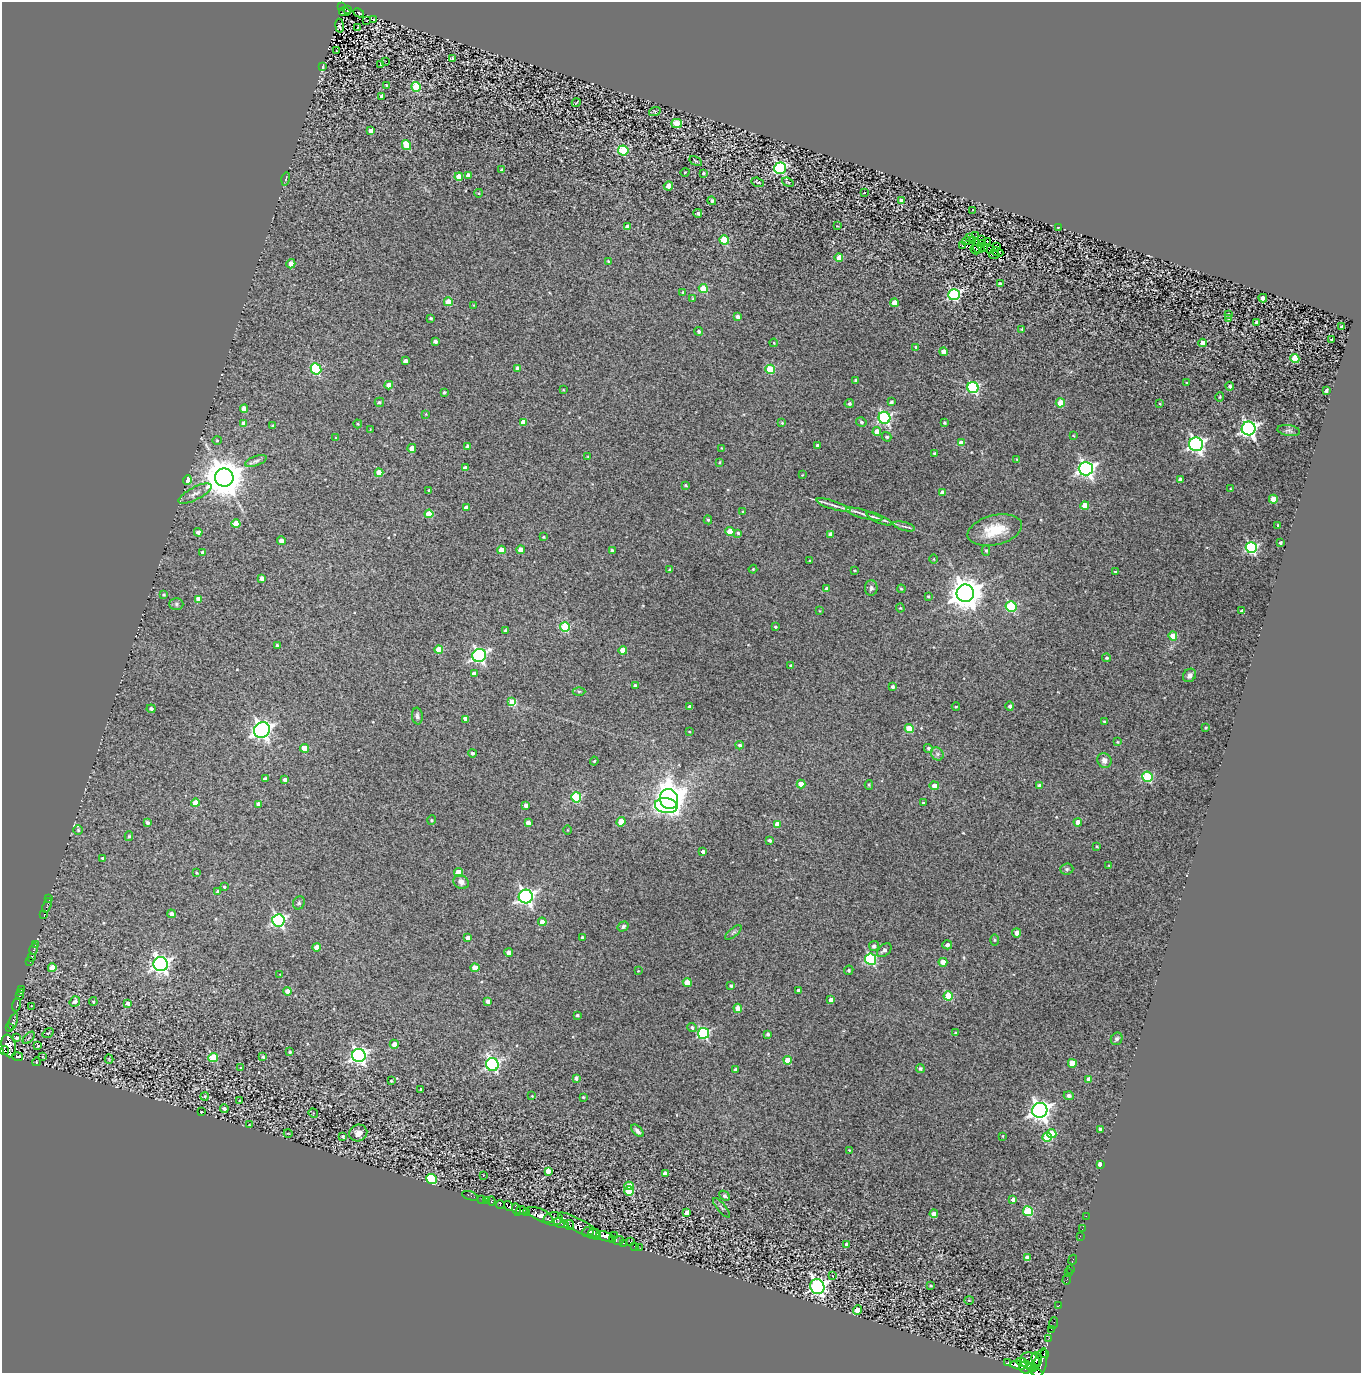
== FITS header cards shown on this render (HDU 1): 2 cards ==
NAXIS1  =                 1359
NAXIS2  =                 1371

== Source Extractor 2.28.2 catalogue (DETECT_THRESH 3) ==
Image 1359 x 1371 px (HDU 1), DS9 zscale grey, 1 PNG px = 1 image px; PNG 1363 x 1375 px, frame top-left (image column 1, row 1371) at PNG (2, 2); each listed source drawn as its Kron ellipse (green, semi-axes under 4 px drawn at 4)
Background 2.16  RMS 0.35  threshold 1.04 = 3 sigma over >= 5 px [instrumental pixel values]
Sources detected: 427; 4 with non-positive FLUX_AUTO (blend fragments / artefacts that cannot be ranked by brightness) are neither listed nor drawn; the other 423 listed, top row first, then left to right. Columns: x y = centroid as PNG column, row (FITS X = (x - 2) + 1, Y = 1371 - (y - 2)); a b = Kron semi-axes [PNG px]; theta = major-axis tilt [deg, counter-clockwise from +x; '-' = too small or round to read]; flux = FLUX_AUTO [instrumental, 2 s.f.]
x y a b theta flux
342 7 3 2 - 54
347 9 3 2 - 31
345 12 6 4 -10 8.5
359 13 5 2 - 29
367 20 3 2 - 11
374 20 4 3 - 28
340 26 7 3 -81 22
358 28 4 2 - 18
337 51 3 2 - 20
452 58 3 2 - 23
386 61 2 2 - 18
381 64 3 2 - 16
323 67 4 2 - 21
386 85 3 2 - 29
416 87 5 4 - 1100
382 96 4 4 - 130
576 103 4 2 - 17
655 111 6 4 17 28
676 124 5 4 - 510
371 131 4 4 - 170
406 145 5 4 - 600
623 150 5 5 - 1200
696 161 7 3 -33 23
780 168 6 6 - 3600
502 170 4 4 - 44
685 172 4 3 - 17
703 173 4 3 - 31
468 175 4 4 - 70
459 177 4 4 - 350
286 179 7 3 76 21
758 182 6 3 -20 26
788 182 6 2 -21 17
668 186 4 4 - 160
479 193 4 3 - 17
864 193 2 2 - 14
712 201 4 4 - 54
902 201 4 4 - 210
973 210 3 2 - 14
698 213 4 4 - 46
837 226 2 2 - 12
628 227 4 4 - 150
1058 227 3 2 - 13
976 236 4 2 - 13
970 238 2 2 - 8.1
724 240 4 4 - 1100
981 240 3 2 - 15
966 241 4 2 - 15
972 241 3 2 - 37
976 242 4 2 - 38
988 242 3 2 - 37
982 244 3 2 - 10
962 245 3 3 - 22
997 247 4 2 - 26
979 248 6 3 -14 18
985 248 2 2 - 19
975 250 5 3 - 35
990 250 3 2 - 30
997 252 6 2 -29 17
994 255 5 2 - 17
839 258 4 4 - 280
608 261 4 3 - 21
291 264 4 4 - 200
1000 284 4 4 - 80
703 289 4 4 - 670
683 292 4 3 - 26
954 295 6 5 - 3400
693 298 4 3 - 25
1263 298 4 4 - 180
448 302 4 4 - 490
894 303 4 4 - 230
473 305 4 2 - 16
1228 314 3 3 - 27
738 317 4 3 - 100
431 318 3 3 - 36
1229 318 4 4 - 59
1256 322 4 3 - 87
1341 327 3 3 - 64
1022 329 3 2 - 19
699 331 4 4 - 54
1331 339 2 2 - 18
435 341 4 3 - 79
774 343 4 3 - 20
1203 343 4 4 - 320
916 347 4 3 - 24
943 352 4 4 - 150
1295 359 4 4 - 660
406 361 4 4 - 150
518 368 4 3 - 95
316 369 6 5 - 1900
770 369 4 4 - 970
856 380 4 3 - 67
1187 383 4 2 - 17
389 385 4 4 - 300
1230 386 4 4 - 61
973 388 5 5 - 2600
563 390 4 3 - 18
1326 391 4 3 - 53
444 392 4 3 - 34
1220 397 4 4 - 23
379 402 5 4 - 42
891 402 4 3 - 44
849 403 4 4 - 55
1060 403 4 4 - 410
1160 403 3 2 - 21
244 409 4 4 - 280
426 414 3 3 - 15
884 418 6 5 - 3500
523 422 4 4 - 160
861 422 5 4 - 49
244 423 4 4 - 160
782 423 4 4 - 29
944 423 3 3 - 33
358 424 4 4 - 26
273 426 4 3 - 45
1249 428 7 7 - 7200
370 429 4 3 - 15
877 431 4 4 - 290
1289 431 11 5 -8 65
1073 436 2 2 - 15
887 437 5 4 - 45
336 438 3 3 - 21
217 440 4 4 - 25
961 443 4 4 - 210
1196 444 7 6 - 6600
817 445 3 3 - 34
468 446 4 4 - 100
412 448 4 4 - 250
721 448 4 2 - 14
934 453 3 3 - 39
588 456 3 2 - 16
1017 459 4 3 - 26
256 461 11 5 19 67
720 462 3 2 - 22
465 468 4 4 - 93
1086 469 7 7 - 7300
379 473 4 4 - 450
802 475 3 2 - 14
224 478 9 9 - 70000
1180 479 4 3 - 68
187 480 5 4 - 960
685 485 3 3 - 27
1230 489 3 3 - 23
429 490 4 3 - 23
942 492 4 4 - 100
195 494 18 6 27 130
1273 499 4 4 - 450
833 505 17 3 -17 100
1085 506 4 4 - 460
466 508 4 4 - 140
743 511 4 3 - 21
429 514 4 4 - 600
864 514 19 3 -16 110
879 519 13 3 -23 59
708 520 4 4 - 32
236 524 4 4 - 560
1278 525 3 2 - 20
904 526 11 3 -15 49
995 530 28 15 14 740
730 531 4 4 - 450
198 532 4 4 - 110
738 533 4 3 - 38
831 534 4 4 - 120
543 537 3 3 - 24
281 541 4 4 - 180
1280 543 3 3 - 39
1251 548 5 5 - 2900
501 550 4 4 - 280
521 550 4 4 - 270
612 550 3 3 - 34
986 551 5 4 - 38
203 553 4 4 - 120
934 559 4 3 - 19
810 561 3 3 - 25
753 569 4 4 - 27
670 570 3 3 - 33
854 570 3 2 - 19
1115 572 3 2 - 26
262 578 4 4 - 190
871 588 7 6 - 61
826 589 4 4 - 76
901 589 4 3 - 25
965 593 9 8 - 42000
163 594 4 4 - 36
928 596 4 3 - 26
198 599 4 4 - 230
176 604 7 6 - 52
1011 607 5 5 - 1700
900 608 4 4 - 25
819 611 3 2 - 18
1242 611 4 3 - 88
565 627 5 5 - 1400
775 627 3 3 - 29
506 631 3 3 - 63
1173 636 4 4 - 300
277 646 3 3 - 41
439 649 4 4 - 460
623 650 4 4 - 290
479 655 7 6 - 5100
1106 658 4 4 - 40
791 666 4 4 - 45
474 674 4 4 - 150
1189 675 7 6 - 110
635 686 4 3 - 79
892 687 4 4 - 55
579 691 6 4 -1 33
512 702 4 4 - 700
1010 706 4 4 - 68
690 707 4 4 - 100
956 707 4 3 - 21
151 709 4 4 - 51
417 716 8 5 -83 64
465 719 4 4 - 120
1104 721 3 2 - 24
909 728 4 4 - 620
1205 728 4 2 - 21
262 730 8 7 - 11000
689 731 3 2 - 19
1117 742 4 3 - 24
740 745 4 3 - 57
304 748 4 4 - 420
928 748 4 4 - 41
472 753 4 4 - 48
937 754 7 6 - 66
1104 760 7 7 - 150
594 761 4 3 - 23
1147 777 5 5 - 1600
265 779 4 3 - 90
284 780 3 3 - 74
801 784 4 4 - 370
869 785 5 4 - 29
934 786 4 4 - 200
1040 786 4 4 - 120
576 797 5 5 - 1400
669 799 10 9 - 26000
195 803 4 4 - 390
923 803 3 2 - 24
258 804 4 4 - 140
525 805 4 3 - 87
666 806 11 7 -7 3400
432 820 5 4 - 24
621 822 5 4 - 390
1078 822 4 4 - 220
147 823 4 4 - 52
528 823 4 4 - 120
777 824 4 4 - 230
78 830 5 5 - 41
568 830 4 3 - 16
129 836 5 4 - 30
769 840 4 3 - 55
1097 846 3 2 - 23
703 852 4 3 - 85
102 858 3 3 - 34
1109 865 3 2 - 16
1067 869 6 5 - 45
459 872 4 4 - 410
196 873 4 3 - 26
461 882 8 6 -36 120
224 887 3 2 - 26
217 891 4 4 - 44
526 897 7 7 - 6900
49 899 3 2 - 39
299 903 7 5 57 45
47 905 7 3 73 55
171 914 4 4 - 91
44 915 3 2 - 100
278 920 6 6 - 4300
542 922 4 4 - 150
623 926 5 4 - 47
733 932 10 4 40 50
1017 933 4 4 - 130
582 937 3 3 - 32
468 938 4 4 - 140
994 940 6 4 -89 25
35 945 3 2 - 55
947 945 5 4 - 93
874 946 5 5 - 77
316 947 4 4 - 220
34 949 6 3 75 52
884 950 8 5 40 79
509 953 4 4 - 150
31 957 3 2 - 62
871 959 6 5 - 2700
30 961 3 2 - 100
943 962 4 4 - 310
161 964 7 7 - 8900
52 968 4 4 - 450
475 968 4 4 - 280
849 970 5 4 - 40
638 971 3 3 - 15
280 974 2 2 - 11
687 982 4 4 - 260
731 986 3 3 - 43
22 990 3 3 - 49
798 990 3 3 - 68
288 991 4 4 - 230
21 993 3 2 - 38
19 996 3 2 - 64
948 996 4 4 - 660
831 1000 4 4 - 160
75 1001 5 5 - 80
488 1001 4 4 - 90
93 1002 4 3 - 26
128 1003 4 3 - 82
17 1005 7 3 75 500
32 1006 3 2 - 30
738 1008 4 4 - 210
577 1015 3 3 - 38
13 1021 8 3 70 34
10 1027 2 2 - 37
692 1027 5 4 - 51
48 1033 6 3 36 21
703 1033 5 5 - 2800
955 1033 3 3 - 23
768 1034 4 3 - 43
17 1038 4 3 - 62
29 1038 7 3 46 27
1117 1039 6 5 - 59
394 1044 4 4 - 130
38 1045 3 3 - 30
9 1046 11 7 -78 2200
4 1051 4 2 - 300
290 1052 3 3 - 26
359 1055 7 6 - 7700
17 1057 5 4 - 900
43 1057 4 2 - 17
213 1057 5 4 - 950
263 1057 3 3 - 39
109 1059 4 3 - 20
788 1060 4 4 - 340
36 1062 4 2 - 12
1072 1063 4 4 - 550
492 1064 6 6 - 4800
241 1068 3 2 - 16
920 1068 4 4 - 41
735 1070 3 3 - 48
576 1078 4 3 - 64
1089 1079 4 4 - 200
391 1081 3 3 - 24
421 1090 3 3 - 40
204 1096 4 3 - 25
532 1096 2 2 - 14
1069 1096 5 4 - 81
583 1097 3 3 - 27
240 1101 3 2 - 17
224 1109 4 3 - 55
1040 1110 8 7 - 14000
201 1112 3 2 - 13
313 1113 5 4 - 21
249 1125 3 2 - 17
1100 1129 3 3 - 53
637 1131 8 4 -45 79
288 1133 4 3 - 12
358 1133 9 8 - 150
1052 1134 5 4 - 570
343 1136 3 3 - 41
1003 1136 4 3 - 18
1047 1137 5 4 - 790
849 1150 3 2 - 18
1100 1164 4 3 - 150
548 1171 4 4 - 170
665 1173 4 4 - 96
483 1175 2 2 - 17
431 1179 5 5 - 1700
629 1186 4 4 - 300
629 1191 5 4 - 970
470 1196 8 2 -19 54
725 1196 6 4 -43 67
482 1199 2 2 - 17
1013 1200 4 4 - 110
487 1201 3 2 - 83
491 1201 4 3 - 97
500 1204 4 3 - 590
508 1206 5 4 - 620
722 1208 12 2 -49 35
516 1210 6 3 -75 2300
521 1211 6 4 -2 1600
1028 1211 5 5 - 1300
527 1212 4 3 - 1300
687 1212 4 4 - 200
934 1214 4 4 - 200
540 1215 14 6 -25 5900
1086 1216 2 2 - 990
553 1219 10 6 5 1700
561 1223 8 4 -18 1300
569 1225 5 4 - 570
580 1226 24 6 -30 2900
1082 1229 4 2 - 520
588 1232 6 3 4 3100
595 1233 6 4 -12 3800
614 1235 2 2 - 18
605 1236 9 4 -16 4500
1080 1236 2 2 - 200
613 1239 3 3 - 120
618 1241 5 3 - 96
631 1241 3 2 - 150
623 1243 3 2 - 28
847 1245 4 3 - 100
634 1246 2 2 - 57
640 1248 2 2 - 60
1027 1257 4 4 - 120
1073 1260 5 2 - 27
1070 1269 2 2 - 200
1069 1272 3 2 - 64
832 1276 3 2 - 17
1067 1280 5 2 - 400
931 1285 3 3 - 29
817 1287 8 7 - 7800
969 1300 4 4 - 22
1059 1305 4 2 - 39
857 1310 5 4 - 240
1054 1323 6 2 72 320
1051 1329 2 2 - 29
1049 1338 3 2 - 35
1044 1354 3 2 - 450
1037 1359 7 5 -79 2500
1030 1361 10 8 -26 4100
1022 1362 6 3 -26 2100
1008 1363 4 3 - 590
1018 1365 8 4 -6 2900
1040 1365 17 6 75 8000
1026 1367 7 6 - 3500
1032 1367 5 2 - 3300
1036 1372 8 2 -31 520
At the frame edge (FLAGS 8, measured only in part): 1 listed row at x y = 1036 1372
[4 non-positive-flux detections neither listed nor drawn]